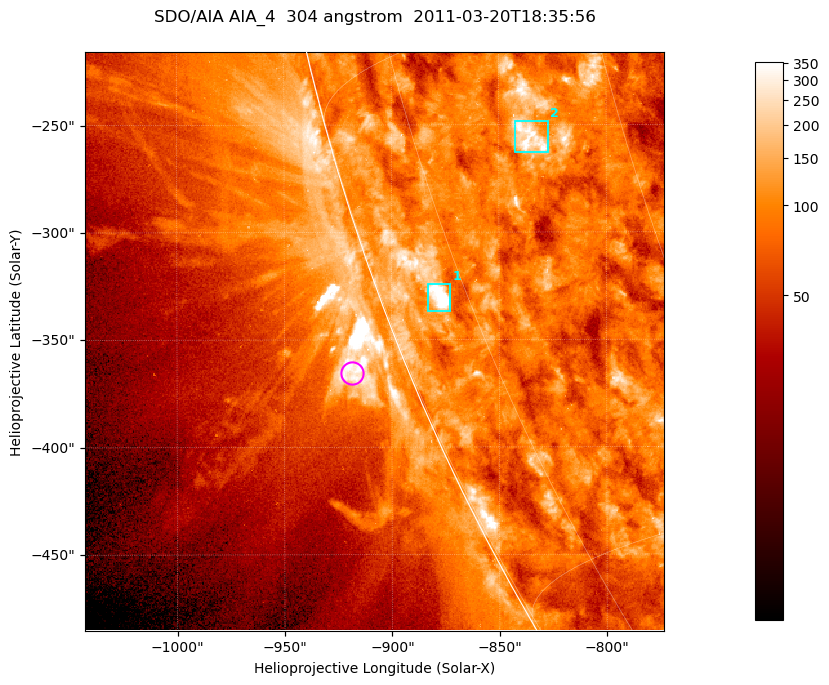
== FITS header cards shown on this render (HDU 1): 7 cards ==
TELESCOP= 'SDO/AIA '           / For AIA: SDO/AIA
INSTRUME= 'AIA_4   '           / For AIA: AIA_ATA1, AIA_ATA2, AIA_ATA3 or AIA_AT
WAVELNTH=                  304 / [angstrom] Wavelength
WAVEUNIT= 'angstrom'           / Wavelength unit: angstrom
DATE-OBS= '2011-03-20T18:35:56.123' / [ISO] Date when observation started; ISO 8
CTYPE1  = 'HPLN-TAN'           / CTYPE1; Typically HPLN
CTYPE2  = 'HPLT-TAN'           / CTYPE2; Typically HPLT

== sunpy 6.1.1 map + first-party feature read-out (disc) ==
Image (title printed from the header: SDO/AIA AIA_4  304 angstrom  2011-03-20T18:35:56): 449 x 449 px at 0.6 arcsec/px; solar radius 964 arcsec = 1606 px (partial field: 1.1% of the solar disc is inside the frame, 45% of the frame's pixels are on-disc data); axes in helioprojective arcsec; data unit not stated in the header (colour bar unlabelled)
Orientation: roll -0.132 deg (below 1 deg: not rotated)
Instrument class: DISC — disc imager (sunpy class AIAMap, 304 A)
Bright regions (active regions / flare kernels): reference = the on-disc median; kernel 5 px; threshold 5 sigma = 152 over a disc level ~87.5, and >= 1.15x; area >= 201 px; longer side >= 5 px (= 3 arcsec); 2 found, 2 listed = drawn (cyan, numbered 1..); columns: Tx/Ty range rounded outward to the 2 arcsec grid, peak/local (2 s.f.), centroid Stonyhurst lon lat
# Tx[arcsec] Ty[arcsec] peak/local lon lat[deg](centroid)
1 -884..-872 -338..-324 8.4 -78 -22
2 -844..-826 -264..-248 3.9 -66 -18
Off-limb structures (1.02-1.3 R_sun): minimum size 100 px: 11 found; the strongest spans PA ~110..115 deg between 1.02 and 1.04 R_sun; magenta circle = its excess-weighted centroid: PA ~110 deg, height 1.03 R_sun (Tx ~-918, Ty ~-366 arcsec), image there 2.6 x the reference